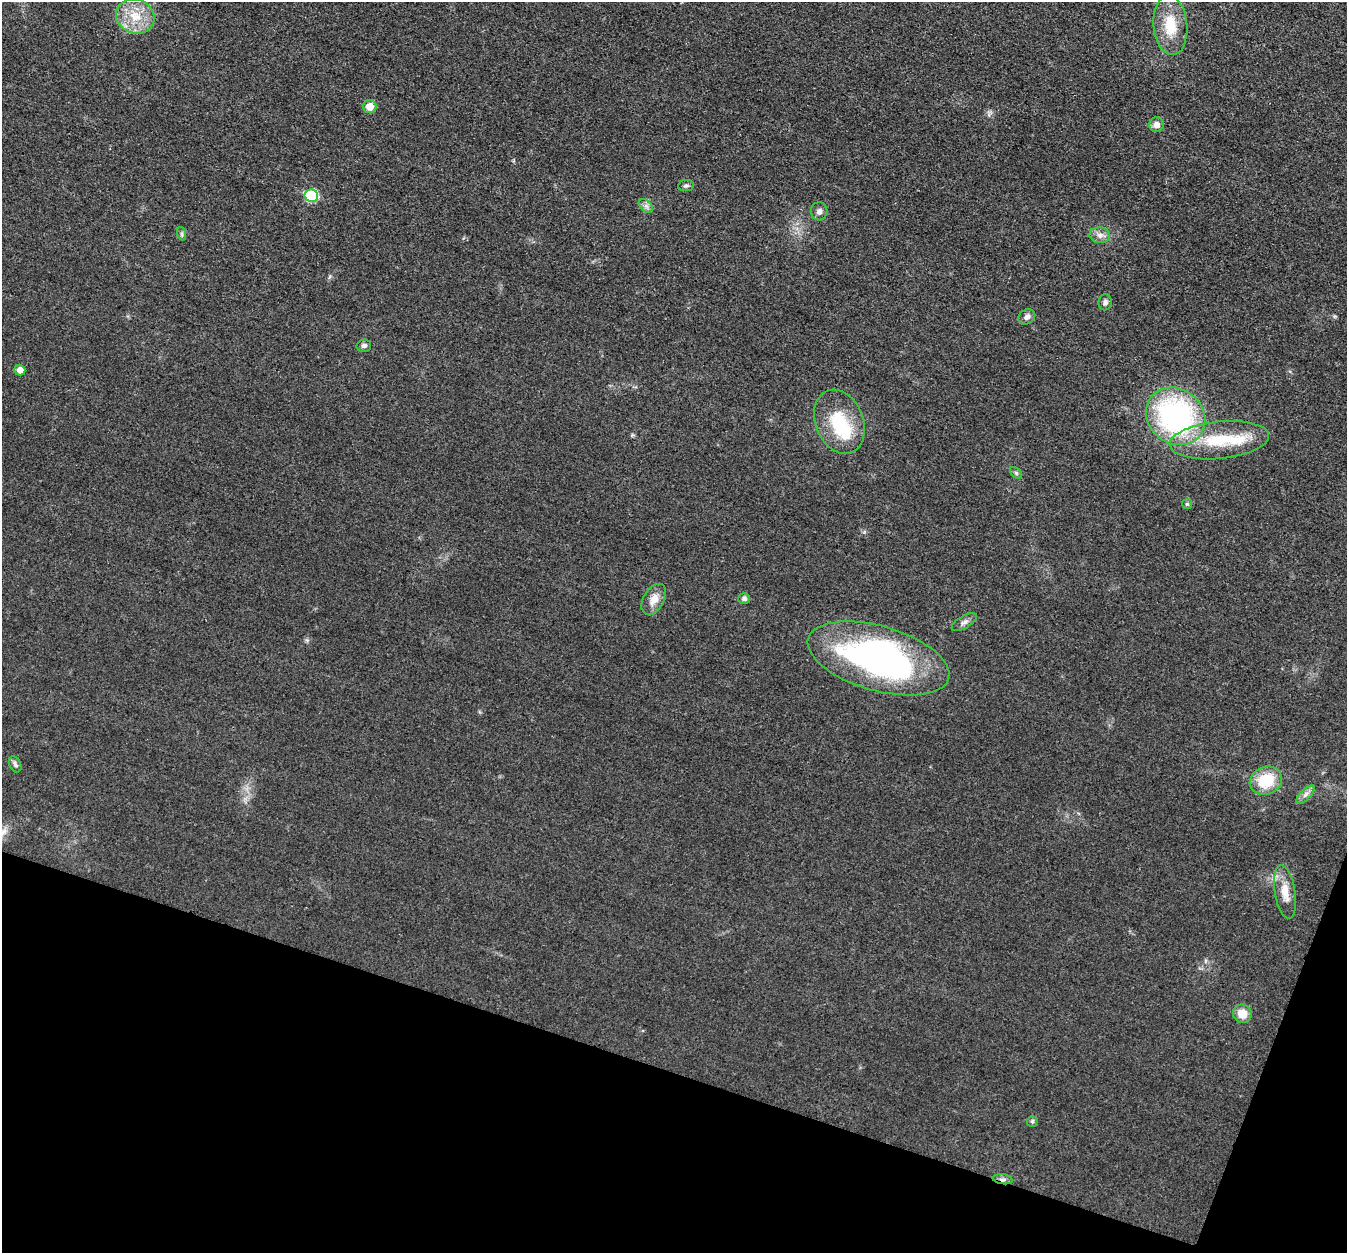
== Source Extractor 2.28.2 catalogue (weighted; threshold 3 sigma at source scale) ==
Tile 15 of 4 x 4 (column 3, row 4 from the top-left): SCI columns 2694-4038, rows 137-1387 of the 5390 x 5407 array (HDU 1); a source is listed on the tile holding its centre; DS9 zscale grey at full resolution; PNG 1349 x 1255 px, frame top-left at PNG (2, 2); each listed source drawn as its Kron ellipse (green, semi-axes under 4 px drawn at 4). Shown black and unused: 16% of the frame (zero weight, under 3 of 4 exposures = <1% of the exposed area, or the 3 px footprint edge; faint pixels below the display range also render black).
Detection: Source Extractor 2.28.2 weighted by HDU 2 'WHT'; one run over the whole footprint, this tile lists its part. Background 0.0314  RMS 0.0049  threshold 0.0219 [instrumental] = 3 sigma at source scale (4.5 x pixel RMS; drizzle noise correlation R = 1.50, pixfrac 1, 0.05/0.05 arcsec/px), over >= 5 px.
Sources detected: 32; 1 inside a brighter object's white glare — neither listed nor drawn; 1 inside a brighter listed object's ellipse — not listed separately; the other 30 listed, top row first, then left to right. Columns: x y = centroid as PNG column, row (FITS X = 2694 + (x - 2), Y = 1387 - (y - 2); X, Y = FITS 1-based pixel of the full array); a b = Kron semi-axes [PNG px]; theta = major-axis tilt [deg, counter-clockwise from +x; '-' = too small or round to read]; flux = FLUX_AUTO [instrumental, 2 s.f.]
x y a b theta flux
135 16 19 17 -22 13
1170 25 30 17 -85 16
369 106 7 6 - 5.9
1156 125 7 7 - 2.9
686 186 8 5 7 1.1
311 196 7 6 - 32
646 206 8 5 -45 1.6
819 211 9 8 - 2
182 234 7 4 -72 0.81
1100 235 10 8 -5 2.8
1105 302 8 6 80 1.6
1027 317 9 7 32 2
364 346 7 6 - 1.3
20 370 5 5 - 3.8
1176 416 31 27 -39 100
839 422 33 24 -69 25
1219 440 50 19 6 28
1016 473 7 4 -45 0.88
1187 504 5 5 - 0.69
654 599 17 10 60 5.7
744 599 5 5 - 1.5
964 622 14 6 31 2.1
878 658 73 32 -16 150
15 764 8 5 -65 1.4
1266 781 16 13 22 18
1306 794 12 5 45 2
1285 892 27 10 -81 8
1242 1014 9 9 - 6.6
1032 1121 5 5 - 0.83
1003 1179 10 5 -8 1.6
Overlapping masked pixels (flux is a lower limit): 1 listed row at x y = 1003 1179